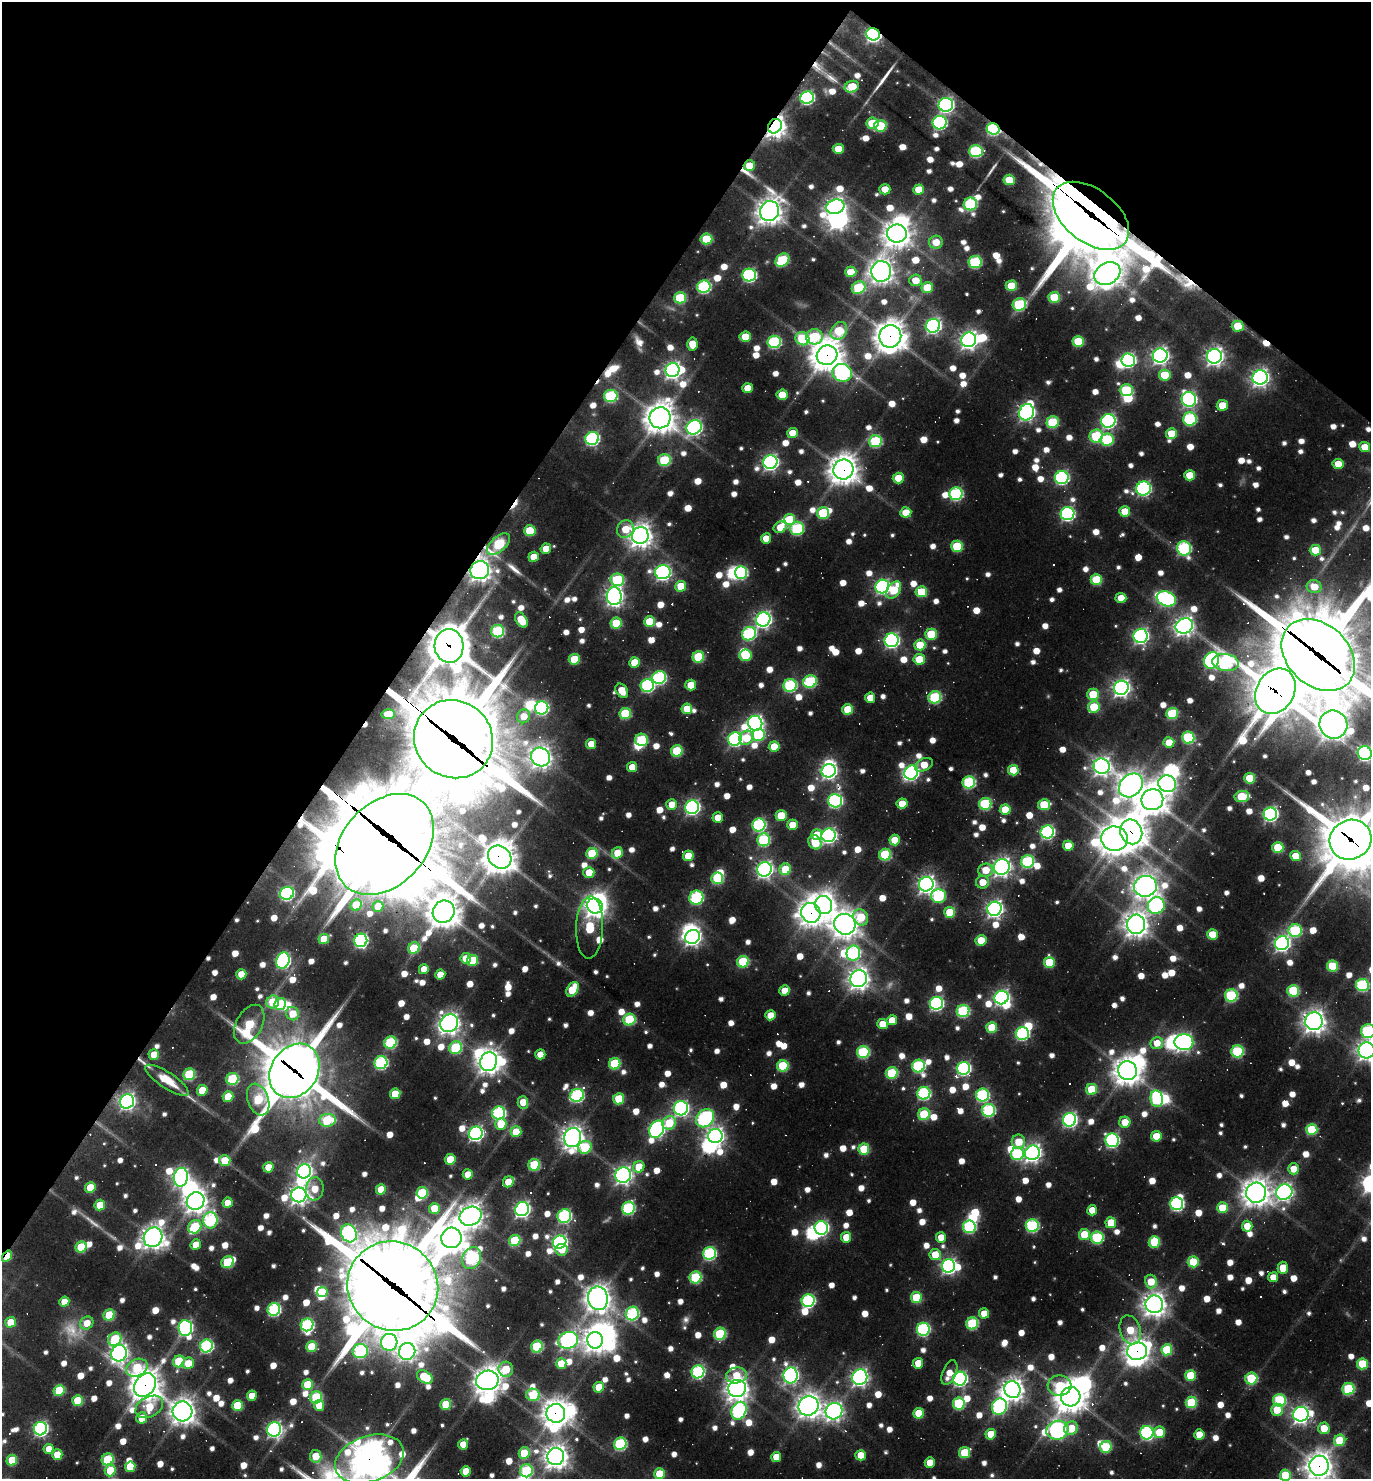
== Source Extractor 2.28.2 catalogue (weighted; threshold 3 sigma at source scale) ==
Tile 2 of 4 x 4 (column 2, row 1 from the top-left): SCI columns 1659-3027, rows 4432-5908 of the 5913 x 5909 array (HDU 1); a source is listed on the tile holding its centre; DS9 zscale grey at full resolution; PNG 1373 x 1481 px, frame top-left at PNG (2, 2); each listed source drawn as its Kron ellipse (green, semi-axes under 4 px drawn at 4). Shown black and unused: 32% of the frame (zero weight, under 3 of 4 exposures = <1% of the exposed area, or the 3 px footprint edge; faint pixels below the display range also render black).
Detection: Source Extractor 2.28.2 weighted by HDU 2 'WHT'; one run over the whole footprint, this tile lists its part. Background 0.101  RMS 0.017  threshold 0.0754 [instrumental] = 3 sigma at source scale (4.5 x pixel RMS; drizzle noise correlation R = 1.50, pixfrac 1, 0.05/0.05 arcsec/px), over >= 5 px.
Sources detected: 1217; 8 too faint to see at this stretch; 50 inside a brighter object's white glare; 17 cosmic-ray / hot-pixel residue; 1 long thin detection or spike segment (spike, bleed or trail) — neither listed nor drawn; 14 inside a brighter listed object's ellipse — not listed separately; of the other 1127, all 500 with FLUX_AUTO >= 29.2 (the completeness limit of this list) listed and drawn (627 fainter detections not listed), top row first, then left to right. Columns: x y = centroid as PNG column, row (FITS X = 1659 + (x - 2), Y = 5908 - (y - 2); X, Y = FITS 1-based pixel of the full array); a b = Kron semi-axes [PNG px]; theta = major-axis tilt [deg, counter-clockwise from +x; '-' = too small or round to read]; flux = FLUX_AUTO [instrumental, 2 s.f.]
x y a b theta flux
873 34 7 6 - 570
852 87 7 5 21 57
807 97 7 6 - 330
946 105 7 7 - 520
872 123 6 5 - 78
940 123 7 6 - 330
775 126 8 6 50 1500
880 126 6 5 - 100
993 129 6 5 - 240
838 149 5 5 - 45
976 151 7 6 - 220
749 166 6 5 - 43
1009 180 5 5 - 60
885 189 5 5 - 37
919 189 5 5 - 42
970 204 6 6 - 180
835 207 9 7 17 960
769 211 10 9 - 2200
1091 216 44 26 -38 19000
897 234 10 9 - 2500
706 239 6 5 - 91
936 242 7 6 - 35
782 260 7 6 - 140
975 262 6 6 - 190
881 271 10 10 - 1800
851 272 5 5 - 53
1107 274 14 10 29 2100
749 275 7 6 - 350
915 280 6 6 - 36
1011 286 6 5 - 68
704 287 7 6 - 270
927 287 6 5 - 58
859 288 7 6 - 130
1054 297 6 5 - 89
680 298 6 5 - 120
1019 304 7 6 - 170
933 326 7 7 - 560
1238 326 6 5 - 52
839 331 9 7 54 95
890 336 11 11 - 3200
745 337 6 5 - 52
814 337 8 7 - 130
802 339 7 6 - 110
969 340 7 7 - 940
1078 341 6 5 - 90
774 342 6 6 - 240
692 344 6 5 - 35
827 355 10 9 - 3800
1160 356 7 7 - 810
1214 356 7 7 - 950
1128 360 7 6 - 450
672 370 7 6 - 780
842 373 10 8 -20 310
1165 375 6 5 - 67
1260 377 7 7 - 900
747 388 5 5 - 33
1126 390 6 6 - 130
782 395 5 5 - 47
611 396 7 6 - 200
1189 399 7 7 - 500
1222 405 5 5 - 47
1027 412 8 7 - 740
660 418 11 10 - 3100
1190 419 6 6 - 230
1108 421 7 7 - 450
1053 422 6 5 - 130
694 427 8 7 - 580
792 433 5 5 - 35
1171 434 5 5 - 51
1096 436 7 6 - 130
592 438 7 6 - 340
1107 439 6 6 - 140
875 441 6 6 - 170
1365 447 5 5 - 36
664 460 6 6 - 120
770 462 7 7 - 650
1338 464 5 5 - 37
843 469 10 10 - 3000
1190 475 5 5 - 53
898 478 5 5 - 52
1062 478 7 6 - 360
1143 488 7 7 - 380
956 494 6 6 - 260
1125 511 5 5 - 50
906 512 5 5 - 43
823 513 6 5 - 110
1067 514 7 6 - 400
790 519 5 5 - 67
780 527 7 5 26 36
797 528 7 6 - 200
625 529 9 8 - 43
530 531 6 5 - 72
640 536 8 8 - 1800
766 538 5 5 - 30
498 544 14 7 42 170
957 546 6 5 - 100
1184 548 7 7 - 270
546 549 5 5 - 31
1315 550 5 5 - 61
534 557 5 5 - 35
480 570 9 9 - 1400
663 572 8 7 - 580
741 572 6 6 - 230
617 580 7 6 - 140
1096 580 5 5 - 96
681 586 5 5 - 54
882 586 7 6 - 490
1314 587 7 6 - 45
894 590 9 6 54 81
921 592 5 5 - 73
614 596 9 7 -89 960
1121 598 5 5 - 33
1166 599 10 7 -21 320
521 620 8 5 -57 53
763 620 7 7 - 680
649 622 5 5 - 70
616 623 5 5 - 83
1184 626 9 7 20 1100
498 631 6 6 - 180
749 634 7 6 - 250
931 634 5 5 - 81
1141 636 7 7 - 590
892 640 7 6 - 520
920 645 5 5 - 58
449 646 17 14 -85 6000
745 655 6 6 - 82
1318 655 41 30 -43 20000
698 657 6 5 - 120
574 659 5 5 - 71
919 659 5 5 - 59
1212 660 8 7 - 480
635 662 5 5 - 48
1225 662 13 8 -8 270
659 678 7 6 - 270
810 681 7 6 - 200
691 685 5 5 - 47
790 685 6 6 - 230
647 686 7 6 - 270
1121 688 7 7 - 870
622 691 8 5 -55 36
1275 691 24 19 60 9100
1093 694 6 5 - 76
935 697 6 6 - 190
870 698 5 5 - 30
1094 707 6 5 - 80
542 708 7 6 - 320
687 709 5 5 - 48
848 709 5 5 - 63
1172 713 6 5 - 110
388 714 7 5 -1 42
625 714 6 5 - 120
524 716 7 6 - 32
755 723 7 7 - 630
1333 724 14 13 - 2600
758 735 6 6 - 140
1188 737 6 6 - 170
746 738 8 6 47 51
453 739 40 38 -40 23000
735 739 7 6 - 360
641 740 6 6 - 120
1169 742 5 5 - 36
591 744 5 5 - 32
774 747 5 5 - 53
677 751 6 5 - 110
1365 753 7 7 - 480
541 757 10 9 - 1400
924 765 9 6 27 42
1102 766 8 7 - 980
632 767 5 5 - 37
1013 770 5 5 - 64
829 771 7 6 - 680
911 772 7 6 - 480
1250 778 5 5 - 72
969 782 6 6 - 230
1167 784 9 8 - 830
1131 785 13 10 46 1900
1242 797 7 5 10 89
1152 800 11 10 - 2700
835 801 7 7 - 410
672 804 5 5 - 31
902 804 5 5 - 41
985 804 6 6 - 170
1044 805 6 5 - 85
692 807 7 6 - 520
1005 810 5 5 - 54
1270 814 7 6 - 480
781 815 5 5 - 55
718 817 5 5 - 34
759 825 6 6 - 290
792 825 5 5 - 37
1047 832 7 6 - 390
1131 832 12 11 - 3100
817 835 5 5 - 34
829 835 7 6 - 580
1114 839 13 12 - 3100
764 840 6 6 - 200
895 840 5 5 - 48
1350 840 21 19 26 10000
815 842 7 6 - 63
385 844 57 41 47 12000
1068 845 5 5 - 39
1278 847 5 5 - 87
592 853 6 5 - 89
617 853 6 5 - 52
885 855 6 6 - 140
688 856 5 5 - 51
1296 856 5 5 - 41
500 857 12 10 -44 3800
1028 861 6 6 - 220
1002 867 8 7 - 940
765 869 7 7 - 720
785 869 6 5 - 71
985 870 7 6 - 40
589 872 5 5 - 38
717 878 6 5 - 140
982 882 6 6 - 37
926 884 7 7 - 910
1145 886 11 10 - 1900
287 893 7 6 - 340
938 896 7 7 - 190
696 898 7 7 - 220
356 905 6 5 - 59
824 905 9 8 - 1900
378 906 5 5 - 29
595 906 8 7 - 1300
1156 906 9 8 - 370
994 909 7 7 - 770
444 912 11 10 - 3400
950 912 5 5 - 76
811 913 10 9 - 1900
861 917 8 7 - 72
845 924 11 10 - 2300
1136 924 9 9 - 1900
590 928 31 13 88 120
1295 931 7 6 - 180
1212 934 5 5 - 51
692 937 8 6 26 820
324 939 5 5 - 53
361 940 7 6 - 380
981 940 5 5 - 57
1282 943 7 7 - 700
414 948 6 5 - 83
853 953 7 7 - 250
466 958 5 5 - 41
473 960 5 5 - 77
283 961 8 6 72 430
743 962 6 5 - 120
1049 962 5 5 - 84
1332 966 5 5 - 94
424 969 5 5 - 32
241 974 5 5 - 36
440 974 5 5 - 31
859 979 8 8 - 1400
1362 985 6 6 - 230
573 989 8 5 56 81
784 991 5 5 - 33
1293 991 6 6 - 130
1231 996 6 6 - 210
1001 998 7 6 - 570
273 1002 6 6 - 65
936 1003 7 6 - 380
280 1004 6 5 - 110
963 1011 6 6 - 210
293 1014 7 6 - 44
770 1015 5 5 - 33
629 1020 6 6 - 130
892 1020 5 5 - 32
1314 1021 9 9 - 1400
449 1023 9 8 - 1200
249 1024 21 13 62 150
882 1024 5 5 - 42
992 1027 5 5 - 70
1368 1031 7 7 - 230
1022 1033 6 6 - 310
390 1042 6 6 - 200
1184 1042 9 8 - 730
1157 1043 6 6 - 34
456 1048 7 6 - 160
1367 1050 8 8 - 1100
1237 1051 6 6 - 180
863 1052 6 6 - 190
154 1054 5 5 - 34
540 1054 5 5 - 33
489 1062 9 8 - 1500
381 1063 6 6 - 280
615 1064 6 5 - 120
783 1066 6 5 - 120
918 1066 6 6 - 240
963 1068 6 6 - 400
294 1071 29 23 56 13000
1127 1071 9 9 - 2600
892 1073 6 5 - 130
189 1074 6 5 - 140
232 1079 6 6 - 160
167 1080 25 8 -33 51
1091 1089 5 5 - 74
202 1090 5 5 - 48
924 1093 6 6 - 280
395 1094 5 5 - 57
577 1095 7 6 - 290
982 1095 6 6 - 270
228 1097 6 5 - 59
258 1099 16 10 -70 110
619 1099 5 5 - 86
1157 1099 8 6 -78 190
127 1101 7 7 - 630
523 1102 6 5 - 36
681 1108 7 7 - 550
989 1110 6 6 - 240
499 1113 6 6 - 300
924 1114 6 5 - 110
705 1118 10 8 47 370
327 1120 8 6 7 110
1070 1120 7 6 - 530
1125 1122 5 5 - 41
669 1123 7 6 - 69
501 1124 6 5 - 58
657 1129 9 7 62 580
1312 1129 5 5 - 110
516 1132 5 5 - 58
476 1133 7 6 - 540
715 1136 7 7 - 780
1156 1136 5 5 - 47
573 1138 9 8 - 1400
1112 1140 7 6 - 370
1018 1142 7 6 - 45
585 1147 7 6 - 89
864 1149 5 5 - 85
1032 1153 7 7 - 910
1017 1154 6 6 - 170
450 1159 5 5 - 52
225 1160 6 5 - 49
534 1165 6 5 - 130
268 1167 5 5 - 38
639 1167 6 5 - 50
1294 1169 5 5 - 32
304 1171 7 7 - 630
468 1174 5 5 - 34
623 1175 8 7 - 780
181 1177 9 7 83 690
508 1182 6 5 - 53
90 1187 5 5 - 54
315 1189 11 9 81 40
381 1189 5 5 - 46
1284 1192 8 7 - 790
422 1193 6 5 - 110
1256 1193 10 10 - 2300
299 1195 7 7 - 1000
196 1201 9 8 - 1500
228 1203 5 5 - 35
1177 1204 6 6 - 350
100 1205 5 5 - 54
434 1208 5 5 - 43
628 1208 6 6 - 240
1222 1208 5 5 - 57
522 1209 7 6 - 620
1092 1210 5 5 - 38
471 1216 11 9 25 1800
564 1216 7 6 - 280
210 1220 8 7 - 260
1111 1223 5 5 - 62
1032 1226 6 6 - 240
1247 1226 5 5 - 39
195 1227 7 6 - 110
969 1227 6 6 - 210
821 1228 7 6 - 430
349 1233 9 7 -63 490
1084 1235 5 5 - 70
153 1237 10 9 - 1600
846 1237 5 5 - 38
941 1237 5 5 - 30
1097 1237 6 6 - 180
451 1238 10 10 - 2400
515 1240 6 5 - 120
560 1242 7 6 - 550
1154 1242 6 5 - 100
196 1245 5 5 - 31
81 1247 6 5 - 88
562 1250 6 5 - 29
709 1253 6 6 - 260
935 1254 5 5 - 45
7 1256 6 4 55 50
472 1258 11 9 66 270
227 1262 6 5 - 120
1193 1262 5 5 - 83
949 1266 7 6 - 560
1283 1268 6 5 - 43
696 1277 6 6 - 160
1273 1277 5 5 - 31
1151 1281 7 6 - 45
393 1286 46 44 -34 25000
322 1292 5 5 - 62
916 1297 5 5 - 95
598 1298 12 10 -79 2200
808 1301 6 6 - 320
64 1302 5 5 - 30
1154 1304 9 8 - 1700
274 1309 6 6 - 280
984 1313 5 5 - 36
632 1314 7 6 - 260
109 1315 6 5 - 99
10 1322 5 5 - 45
87 1323 7 6 - 30
972 1323 6 6 - 150
307 1325 6 6 - 280
185 1328 8 7 - 480
923 1329 6 6 - 310
1130 1330 15 10 -72 63
720 1334 6 6 - 160
115 1339 7 6 - 110
568 1340 10 8 17 750
595 1340 8 7 - 1500
389 1342 8 8 - 290
206 1346 6 6 - 300
311 1347 5 5 - 76
537 1347 6 5 - 150
1167 1350 5 5 - 100
360 1351 7 7 - 270
407 1351 9 8 - 730
1137 1351 10 8 13 1600
119 1353 8 7 - 910
179 1361 6 5 - 110
188 1363 6 5 - 42
918 1363 5 5 - 44
561 1364 5 5 - 48
1362 1364 5 5 - 89
137 1368 11 8 26 92
506 1369 7 7 - 67
698 1372 6 6 - 290
949 1373 13 6 68 31
736 1375 10 8 10 38
791 1375 8 7 - 630
1191 1376 5 5 - 78
425 1377 8 5 -32 86
860 1377 8 7 - 700
1251 1378 6 6 - 130
960 1379 7 6 - 490
487 1380 11 9 12 2400
145 1385 13 10 52 3100
307 1385 5 5 - 73
1060 1386 12 10 2 73
599 1387 5 5 - 49
737 1389 9 8 - 1500
1348 1389 6 6 - 160
59 1390 5 5 - 96
1012 1390 8 8 - 1400
533 1395 7 6 - 92
252 1396 5 5 - 37
316 1397 6 6 - 160
1071 1397 10 9 - 3200
78 1400 5 5 - 81
1279 1400 6 6 - 160
1191 1402 6 5 - 120
959 1403 6 6 - 160
446 1404 5 5 - 80
319 1405 5 5 - 35
237 1406 5 5 - 78
809 1406 10 9 - 1700
999 1406 8 7 - 390
149 1407 15 10 28 73
1277 1410 6 6 - 45
183 1411 10 10 - 1900
739 1411 9 7 64 380
834 1411 8 8 - 860
556 1413 9 9 - 2200
919 1413 5 5 - 65
1301 1414 8 7 - 890
142 1418 6 5 - 38
1071 1428 7 6 - 48
1324 1428 5 5 - 40
40 1429 7 6 - 500
274 1429 7 7 - 580
1057 1430 11 9 17 590
1159 1432 6 5 - 62
1147 1433 7 6 - 350
991 1434 5 5 - 52
1199 1434 5 5 - 42
1340 1440 6 5 - 69
463 1444 5 5 - 36
620 1444 6 6 - 220
1106 1447 6 5 - 100
49 1449 5 5 - 29
524 1453 5 5 - 78
964 1453 5 5 - 86
57 1455 5 5 - 56
861 1455 5 5 - 39
316 1456 6 5 - 48
556 1456 8 8 - 1800
776 1457 5 5 - 35
108 1459 6 5 - 150
369 1459 35 22 18 4200
12 1460 5 5 - 59
930 1462 5 5 - 36
1319 1466 10 10 - 2400
130 1467 5 5 - 55
110 1470 6 5 - 60
466 1471 5 5 - 49
526 1471 6 6 - 170
659 1474 5 5 - 72
1285 1475 5 5 - 77
Overlapping masked pixels (flux is a lower limit): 30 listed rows (the first 20) at x y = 873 34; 775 126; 993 129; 749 166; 1091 216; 1238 326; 890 336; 827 355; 843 469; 498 544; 480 570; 449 646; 1318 655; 1275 691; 453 739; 1131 832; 1350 840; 385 844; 500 857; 824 905
Isophote crosses this tile's border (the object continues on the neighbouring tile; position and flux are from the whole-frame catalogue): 8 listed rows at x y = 1318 655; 1365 753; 1350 840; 1368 1031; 1367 1050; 369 1459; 1319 1466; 1285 1475